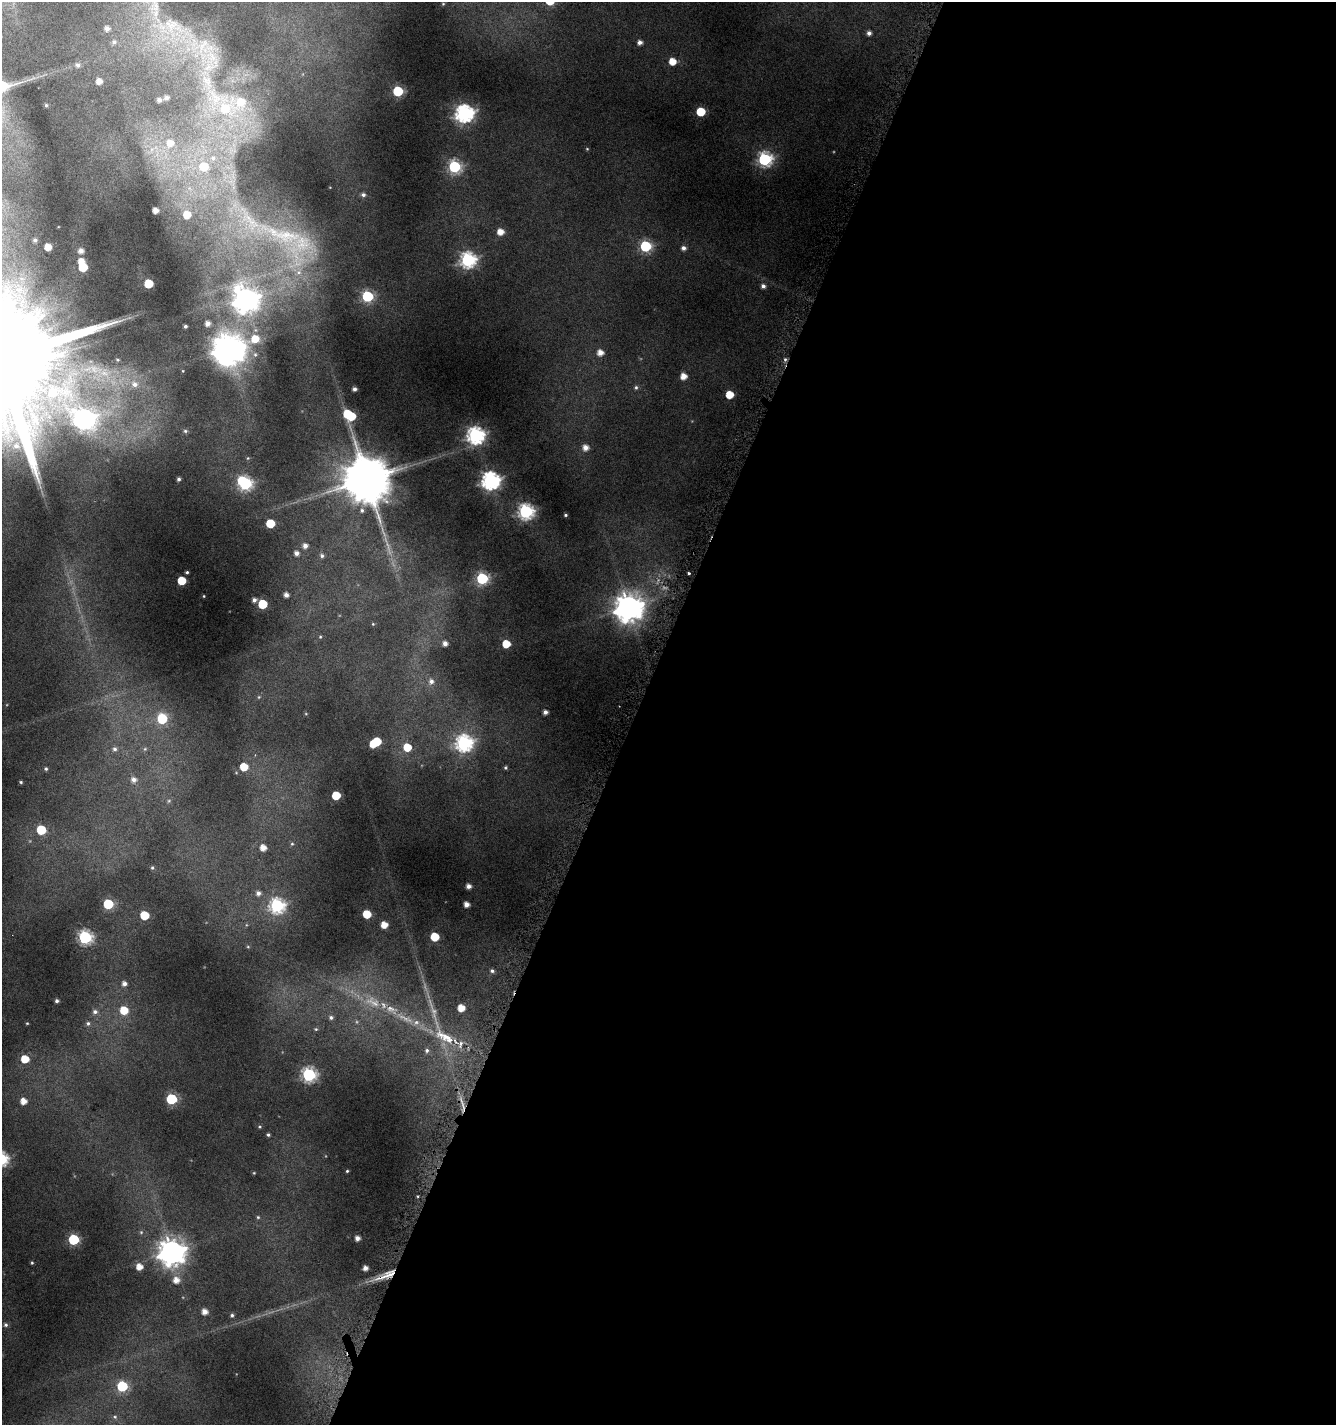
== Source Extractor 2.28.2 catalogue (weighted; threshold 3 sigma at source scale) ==
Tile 12 of 4 x 4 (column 4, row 3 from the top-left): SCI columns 4218-5551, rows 1453-2875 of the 5861 x 5722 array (HDU 1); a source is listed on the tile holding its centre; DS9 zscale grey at full resolution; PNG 1338 x 1427 px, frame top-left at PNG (2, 2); no overlay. Shown black and unused: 52% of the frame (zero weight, under 4 of 8 exposures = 2% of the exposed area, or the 3 px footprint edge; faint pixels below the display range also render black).
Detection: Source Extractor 2.28.2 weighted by HDU 2 'WHT'; one run over the whole footprint, this tile lists its part. Background 0.0867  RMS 0.0095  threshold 0.0388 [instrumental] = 3 sigma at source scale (4.09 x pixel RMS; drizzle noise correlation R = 1.36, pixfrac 0.8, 0.0396/0.0396 arcsec/px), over >= 5 px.
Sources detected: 146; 2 too faint to see at this stretch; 3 inside a brighter object's white glare — not listed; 4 inside a brighter listed object's ellipse — not listed separately; the other 137 listed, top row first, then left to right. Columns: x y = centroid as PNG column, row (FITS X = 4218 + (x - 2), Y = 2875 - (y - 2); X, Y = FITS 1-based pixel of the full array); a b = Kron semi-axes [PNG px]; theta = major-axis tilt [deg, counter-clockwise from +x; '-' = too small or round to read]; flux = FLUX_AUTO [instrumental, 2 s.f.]
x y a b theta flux
171 26 21 10 62 13
107 29 4 4 - 3.3
869 33 5 4 - 2.8
114 42 6 6 - 1.9
640 42 5 4 - 3.6
211 57 23 14 -50 25
672 61 5 5 - 11
78 65 6 5 - 1.9
99 81 5 5 - 6
398 91 6 6 - 54
166 98 6 5 - 3.6
159 100 5 5 - 2.9
46 105 3 3 - 0.66
225 108 73 30 -49 130
701 112 6 5 - 28
464 113 7 7 - 280
170 143 9 9 - 9.6
213 158 9 7 44 4.7
764 159 7 7 - 130
204 166 8 7 - 23
454 167 6 6 - 100
363 195 6 5 - 2.2
155 210 4 4 - 5.7
187 215 6 6 - 12
500 232 6 5 - 7.8
284 235 79 23 -17 100
35 240 5 5 - 2.2
645 246 6 6 - 78
48 247 5 5 - 9.6
683 248 5 5 - 3.1
81 251 5 5 - 3.9
468 260 7 7 - 180
81 261 5 5 - 6.3
83 267 6 5 - 22
149 283 5 5 - 26
763 286 5 5 - 2.8
367 296 6 6 - 75
246 300 10 9 - 710
208 323 6 6 - 4.8
185 326 3 3 - 1.4
230 350 15 12 28 910
600 352 6 6 - 6.2
785 359 6 4 0 1.5
683 376 6 5 - 7.4
134 384 10 9 - 6.8
636 387 6 5 - 1.6
354 389 4 3 - 2.3
58 392 57 26 -5 110
729 395 5 5 - 15
347 414 6 5 - 22
84 419 12 9 -26 310
185 431 5 5 - 1.4
475 435 7 7 - 240
16 446 7 6 - 2.4
585 447 6 6 - 5.4
179 479 4 4 - 1.6
366 479 13 12 - 4400
490 480 7 7 - 300
245 483 8 6 -40 130
362 510 7 5 79 2.1
526 511 7 7 - 170
565 515 4 3 - 1.1
270 523 5 5 - 25
305 546 5 5 - 3.8
296 553 5 5 - 3.1
322 556 6 5 - 1.7
187 572 3 3 - 0.9
688 573 3 2 - 1.4
482 578 6 6 - 84
182 581 5 5 - 21
286 595 5 4 - 3.4
204 596 3 2 - 0.52
254 600 5 5 - 2.8
262 604 6 6 - 27
628 608 10 9 - 1000
373 624 4 3 - 0.71
320 637 5 3 - 0.77
445 643 5 4 - 3.9
506 644 5 5 - 16
431 681 8 7 - 3.6
545 712 4 4 - 2.9
162 719 7 6 - 39
377 741 6 6 - 22
464 743 8 7 - 190
407 747 6 6 - 16
115 749 6 6 - 2.3
244 767 6 6 - 16
505 768 5 4 - 1.1
46 769 4 4 - 1.1
134 780 6 6 - 3.6
21 782 4 3 - 0.91
336 795 5 5 - 23
41 830 6 6 - 27
292 844 5 4 - 0.88
263 847 5 5 - 6.7
152 868 5 4 - 1.1
468 886 4 4 - 3.5
258 893 6 6 - 3.5
108 904 6 6 - 46
466 904 4 4 - 4.8
277 905 7 7 - 150
367 914 5 5 - 19
144 915 6 5 - 22
384 925 5 5 - 8.8
85 937 6 6 - 130
435 937 6 5 - 18
492 971 5 5 - 1.8
124 984 5 5 - 3.2
57 1001 4 4 - 1.8
461 1008 5 5 - 10
124 1010 6 6 - 18
95 1012 7 6 - 2.6
331 1017 6 6 - 2.2
406 1018 29 5 -24 11
88 1023 6 5 - 1.7
316 1029 5 5 - 1.1
447 1038 32 13 -31 23
427 1050 6 5 - 1.9
25 1059 6 6 - 15
309 1075 7 6 - 140
171 1099 6 6 - 63
23 1101 5 5 - 7.1
268 1135 5 4 - 1.2
347 1171 3 3 - 0.81
258 1217 5 4 - 0.99
357 1238 4 4 - 3.8
73 1239 6 6 - 63
172 1252 9 8 - 880
32 1263 4 4 - 0.89
139 1267 5 5 - 7.2
365 1268 4 4 - 4
387 1275 27 7 23 14
176 1280 6 6 - 6.3
205 1312 5 5 - 5.2
232 1315 5 4 - 1.4
6 1325 6 5 - 1.7
122 1386 6 6 - 52
Overlapping masked pixels (flux is a lower limit): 2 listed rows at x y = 785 359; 387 1275